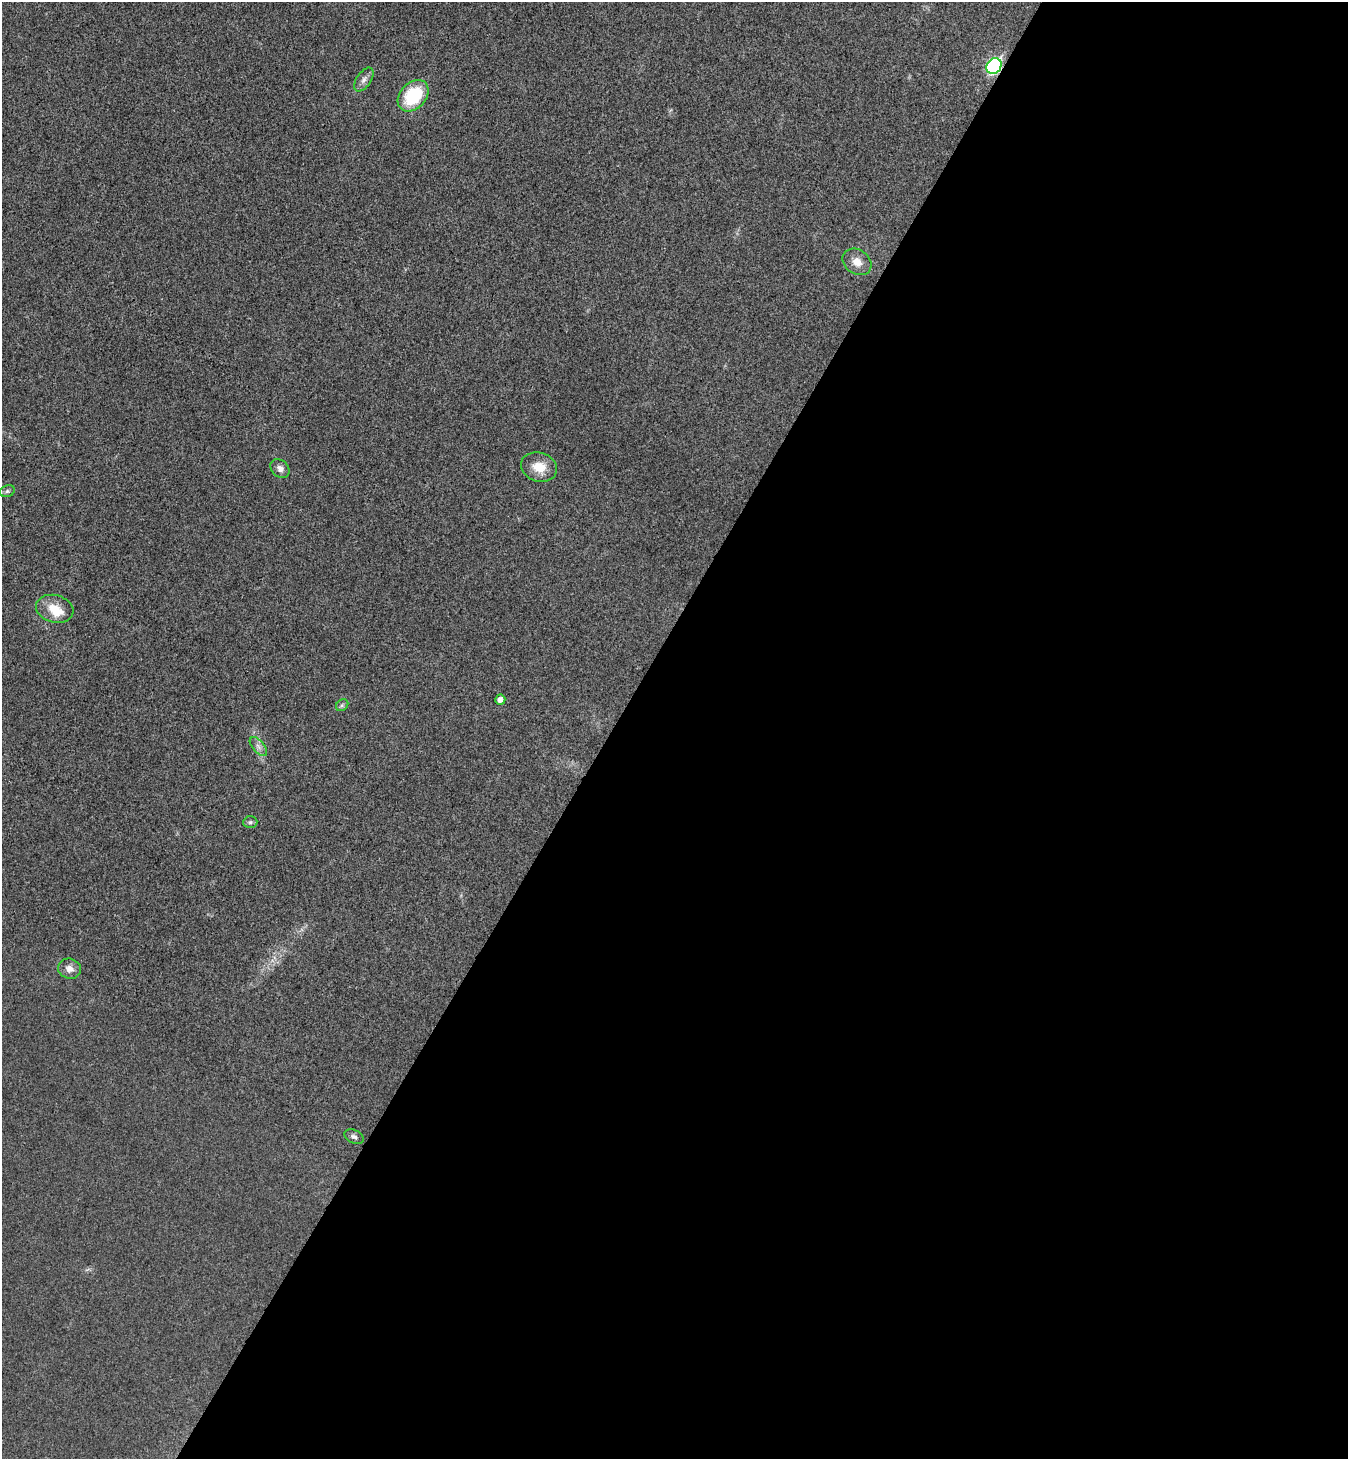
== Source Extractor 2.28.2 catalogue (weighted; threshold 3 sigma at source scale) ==
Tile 12 of 4 x 4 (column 4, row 3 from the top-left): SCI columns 4239-5584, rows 1497-2953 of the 5922 x 5901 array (HDU 1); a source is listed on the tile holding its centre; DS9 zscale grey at full resolution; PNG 1350 x 1461 px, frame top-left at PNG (2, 2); each listed source drawn as its Kron ellipse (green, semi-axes under 4 px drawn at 4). Shown black and unused: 55% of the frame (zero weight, under 3 of 4 exposures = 6% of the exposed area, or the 3 px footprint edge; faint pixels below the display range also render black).
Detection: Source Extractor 2.28.2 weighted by HDU 2 'WHT'; one run over the whole footprint, this tile lists its part. Background 0.0196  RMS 0.0064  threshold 0.0286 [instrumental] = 3 sigma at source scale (4.5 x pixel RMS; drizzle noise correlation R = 1.50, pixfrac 1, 0.05/0.05 arcsec/px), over >= 5 px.
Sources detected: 15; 1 inside a brighter listed object's ellipse — not listed separately; the other 14 listed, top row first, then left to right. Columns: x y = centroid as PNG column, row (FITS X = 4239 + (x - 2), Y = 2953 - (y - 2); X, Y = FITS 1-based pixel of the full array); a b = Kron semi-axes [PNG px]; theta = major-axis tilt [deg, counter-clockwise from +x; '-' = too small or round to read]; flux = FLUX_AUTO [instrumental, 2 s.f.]
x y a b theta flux
994 66 8 7 - 110
364 80 13 7 55 3.3
413 96 18 13 48 34
857 262 15 12 -35 6.9
539 467 18 14 -17 11
280 469 11 8 -43 3.2
7 491 7 5 21 1.5
55 609 19 13 -15 12
500 700 5 5 - 4
342 705 7 5 43 1.2
258 747 11 6 -49 2.8
250 822 7 5 2 1.3
70 969 11 10 - 4.9
354 1137 10 6 -26 2
Overlapping masked pixels (flux is a lower limit): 1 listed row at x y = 994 66